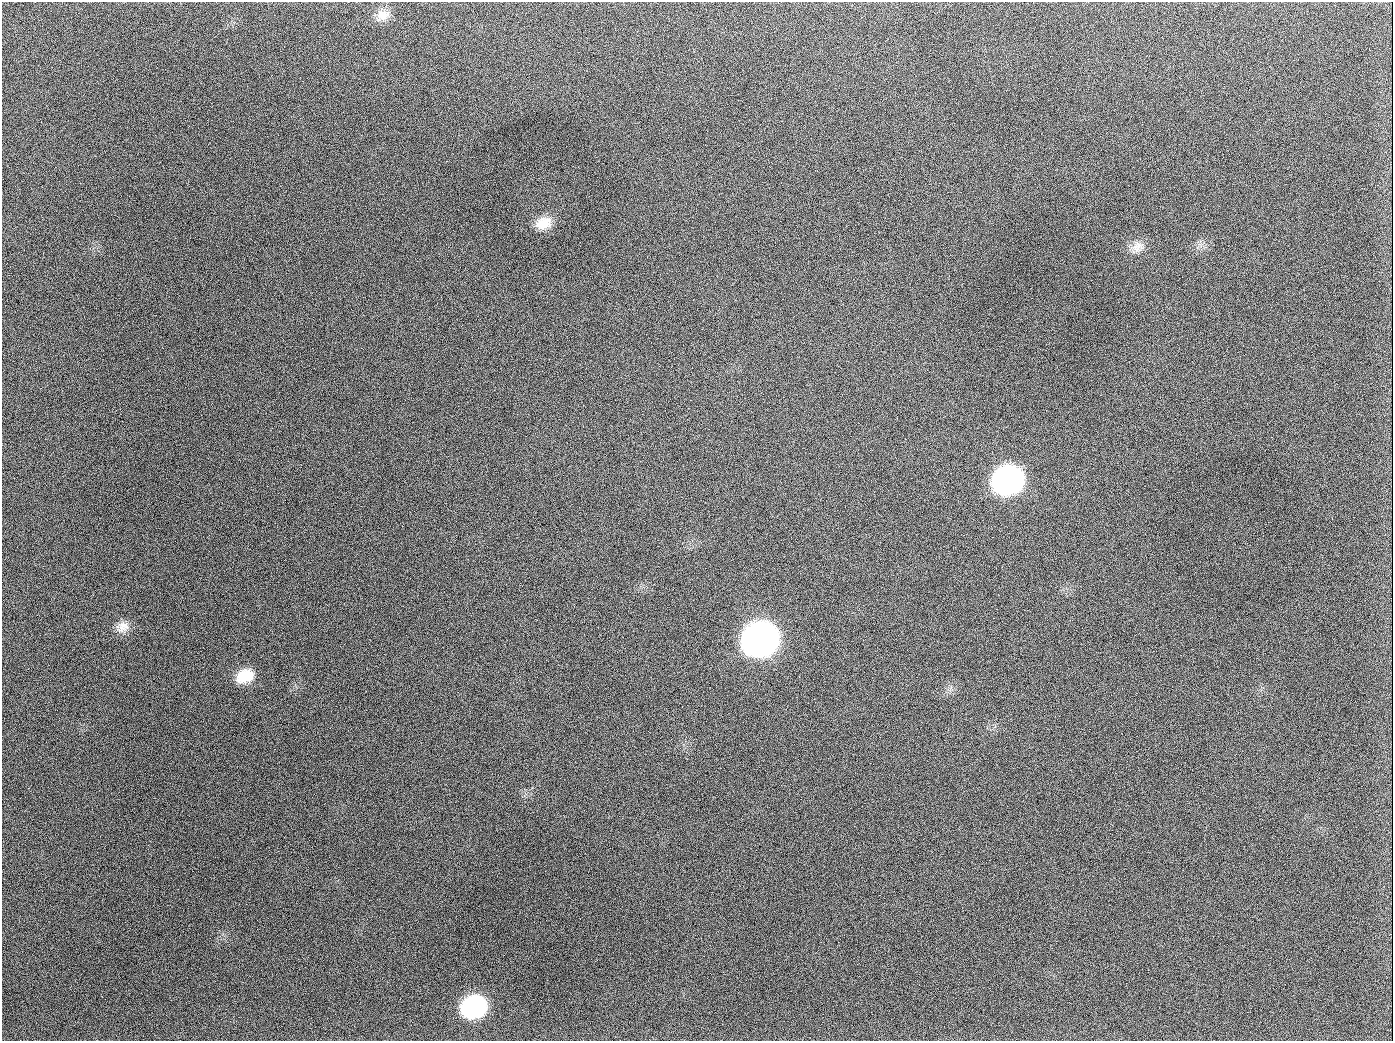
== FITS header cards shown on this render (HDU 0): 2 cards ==
NAXIS1  =                 1391
NAXIS2  =                 1039

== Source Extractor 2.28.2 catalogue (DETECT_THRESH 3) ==
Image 1391 x 1039 px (HDU 0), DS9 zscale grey, 1 PNG px = 1 image px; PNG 1395 x 1043 px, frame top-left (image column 1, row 1039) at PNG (2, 2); no overlay
Background 1870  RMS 79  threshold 236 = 3 sigma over >= 5 px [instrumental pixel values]
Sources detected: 11; all 11 listed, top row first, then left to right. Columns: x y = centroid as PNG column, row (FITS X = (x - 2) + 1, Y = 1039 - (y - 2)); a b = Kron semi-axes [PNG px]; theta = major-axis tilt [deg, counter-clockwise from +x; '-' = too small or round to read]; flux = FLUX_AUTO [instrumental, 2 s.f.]
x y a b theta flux
382 15 19 15 17 6.9e+04
189 126 3 2 - 6.6e+03
543 223 20 14 22 9.1e+04
1137 245 17 12 29 5.4e+04
654 407 2 2 - 3.0e+03
1008 480 21 18 21 1.7e+06
123 627 18 13 47 5.6e+04
760 640 22 19 23 4.0e+06
245 676 21 15 22 1.3e+05
474 1007 21 17 21 6.7e+05
944 1026 2 2 - 3.8e+03